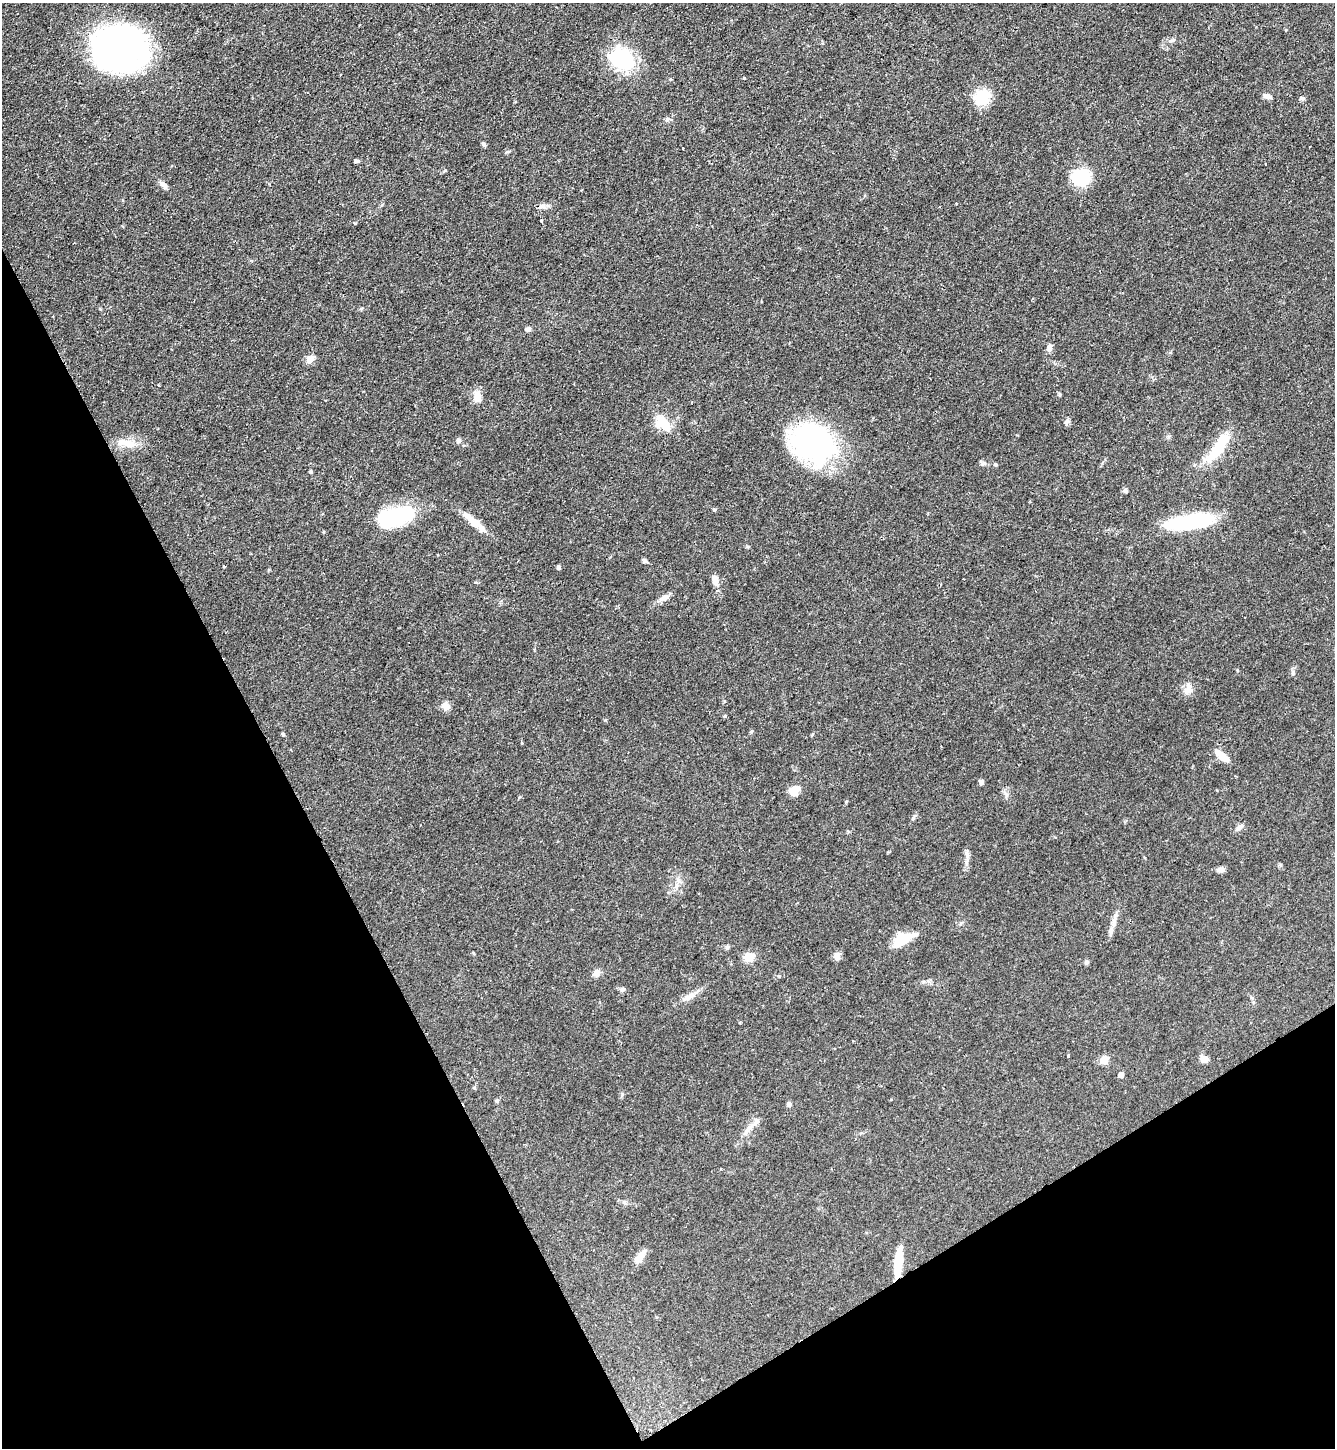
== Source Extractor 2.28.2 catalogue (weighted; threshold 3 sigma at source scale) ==
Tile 14 of 4 x 4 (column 2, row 4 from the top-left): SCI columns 1491-2823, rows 3-1448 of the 5781 x 5789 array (HDU 1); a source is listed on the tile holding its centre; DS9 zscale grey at full resolution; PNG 1337 x 1450 px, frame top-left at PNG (2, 3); no overlay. Shown black and unused: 28% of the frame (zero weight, under 2 of 3 exposures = <1% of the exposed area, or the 3 px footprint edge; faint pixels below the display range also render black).
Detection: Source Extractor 2.28.2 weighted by HDU 2 'WHT'; one run over the whole footprint, this tile lists its part. Background 0.0468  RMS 0.0046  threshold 0.0207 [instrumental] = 3 sigma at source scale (4.5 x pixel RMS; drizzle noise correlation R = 1.50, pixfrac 1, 0.05/0.05 arcsec/px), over >= 5 px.
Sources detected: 70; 1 inside a brighter object's white glare — not listed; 1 inside a brighter listed object's ellipse — not listed separately; the other 68 listed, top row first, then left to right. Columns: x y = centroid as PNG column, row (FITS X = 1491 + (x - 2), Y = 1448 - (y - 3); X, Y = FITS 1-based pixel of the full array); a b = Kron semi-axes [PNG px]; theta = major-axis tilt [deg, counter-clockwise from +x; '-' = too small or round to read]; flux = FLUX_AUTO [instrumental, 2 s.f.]
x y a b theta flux
1172 40 9 4 18 1
120 48 41 34 -4 180
622 59 29 22 -32 30
744 78 3 3 - 0.66
1267 96 10 6 -19 2.1
982 97 16 13 39 16
1302 98 7 4 -44 0.82
667 119 6 5 - 0.91
484 144 8 4 -47 0.8
682 148 3 3 - 1.1
356 161 6 4 5 0.93
1081 177 17 15 -20 25
164 185 13 6 -46 1.8
956 204 3 3 - 0.7
542 206 11 6 7 1.8
541 220 3 3 - 0.76
354 223 6 2 -44 0.4
528 329 7 6 - 1.4
1050 347 10 6 80 1.9
310 359 11 8 40 2.9
1059 394 6 4 -90 0.53
477 396 13 9 -84 4.8
1067 421 8 5 59 1
662 422 23 15 -48 10
459 440 7 6 - 1.3
128 443 29 9 -11 6.7
813 443 48 37 -34 87
1218 447 44 13 55 16
995 465 5 4 - 0.69
311 471 5 4 - 0.59
1125 490 6 5 - 1.1
395 516 40 18 17 36
1191 522 44 12 8 48
475 523 36 8 -40 7.5
645 561 7 5 -31 0.92
225 566 4 2 - 0.54
558 567 5 4 - 0.89
715 580 13 7 -80 3.6
664 598 16 7 28 2.6
1188 689 13 11 67 3.4
446 706 11 9 -61 2.5
751 732 5 3 - 0.51
283 734 6 3 -45 0.53
1222 756 17 7 -41 5.8
981 782 6 5 - 1.1
794 791 12 10 25 5.2
914 817 13 3 57 0.86
1239 827 11 6 35 1.7
1221 870 9 6 -1 1.9
676 886 9 6 86 2
1111 930 11 6 75 1.9
902 939 27 13 27 9.6
727 947 6 5 - 0.75
836 956 10 8 -79 2
749 957 6 5 - 21
1086 962 7 5 49 0.82
596 974 10 8 -88 2.1
623 989 6 5 - 0.84
690 996 15 8 32 3.2
1068 1056 3 3 - 0.7
1204 1059 9 7 -3 2.6
1104 1060 5 5 - 15
1121 1075 4 4 - 3.3
497 1101 5 5 - 0.69
789 1104 5 5 - 1.5
748 1130 20 6 56 3.4
640 1257 19 8 55 4.5
899 1261 31 8 84 10
Overlapping masked pixels (flux is a lower limit): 1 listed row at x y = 899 1261
Unlisted compact peaks at least as high as the median listed source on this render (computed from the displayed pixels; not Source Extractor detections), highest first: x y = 714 510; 725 716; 605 720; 1293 672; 846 802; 622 1094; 779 976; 445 170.